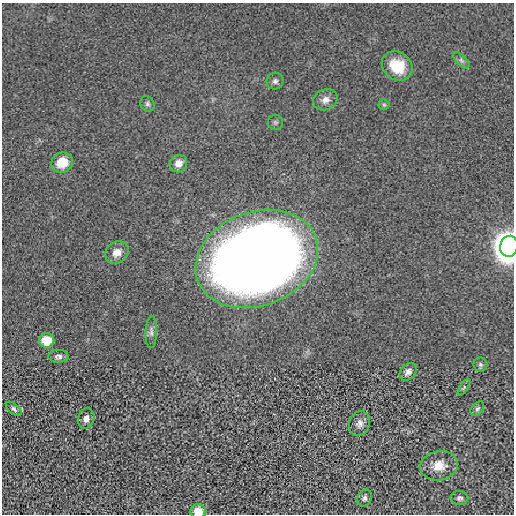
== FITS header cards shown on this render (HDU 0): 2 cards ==
NAXIS1  =                  512 / length of data axis 1
NAXIS2  =                  512 / length of data axis 2

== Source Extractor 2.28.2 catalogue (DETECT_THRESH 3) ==
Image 512 x 512 px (HDU 0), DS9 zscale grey, 1 PNG px = 1 image px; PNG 516 x 516 px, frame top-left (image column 1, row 512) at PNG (2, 3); each listed source drawn as its Kron ellipse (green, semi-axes under 4 px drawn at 4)
Background -9.13e-05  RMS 0.004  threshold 0.0119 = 3 sigma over >= 5 px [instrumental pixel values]
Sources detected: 26; all 26 listed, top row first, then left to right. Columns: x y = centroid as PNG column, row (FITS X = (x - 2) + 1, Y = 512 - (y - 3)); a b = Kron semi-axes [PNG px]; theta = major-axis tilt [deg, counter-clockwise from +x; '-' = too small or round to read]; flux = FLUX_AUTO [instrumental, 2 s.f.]
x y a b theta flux
461 60 10 5 -45 0.73
397 66 16 13 -38 7.4
275 81 8 8 - 0.95
325 100 12 10 26 2
147 104 8 6 -59 0.7
384 105 5 5 - 0.4
275 122 7 7 - 0.56
62 163 11 9 25 5.6
178 164 9 8 - 2.5
509 246 10 9 - 670
117 252 12 10 37 2.6
257 259 63 47 20 440
151 332 16 5 88 1.2
47 340 8 7 - 5.3
58 356 10 6 -1 1
480 364 7 7 - 0.6
408 372 10 7 48 1.2
464 387 9 4 57 0.6
14 409 9 5 -40 0.73
477 409 8 5 49 0.56
86 418 10 8 72 1.6
359 424 12 10 71 1.6
439 466 19 14 9 3.9
365 498 9 7 69 0.87
459 498 9 7 -3 0.87
198 511 8 7 - 3.6
At the frame edge (FLAGS 8, measured only in part): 2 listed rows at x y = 509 246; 198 511